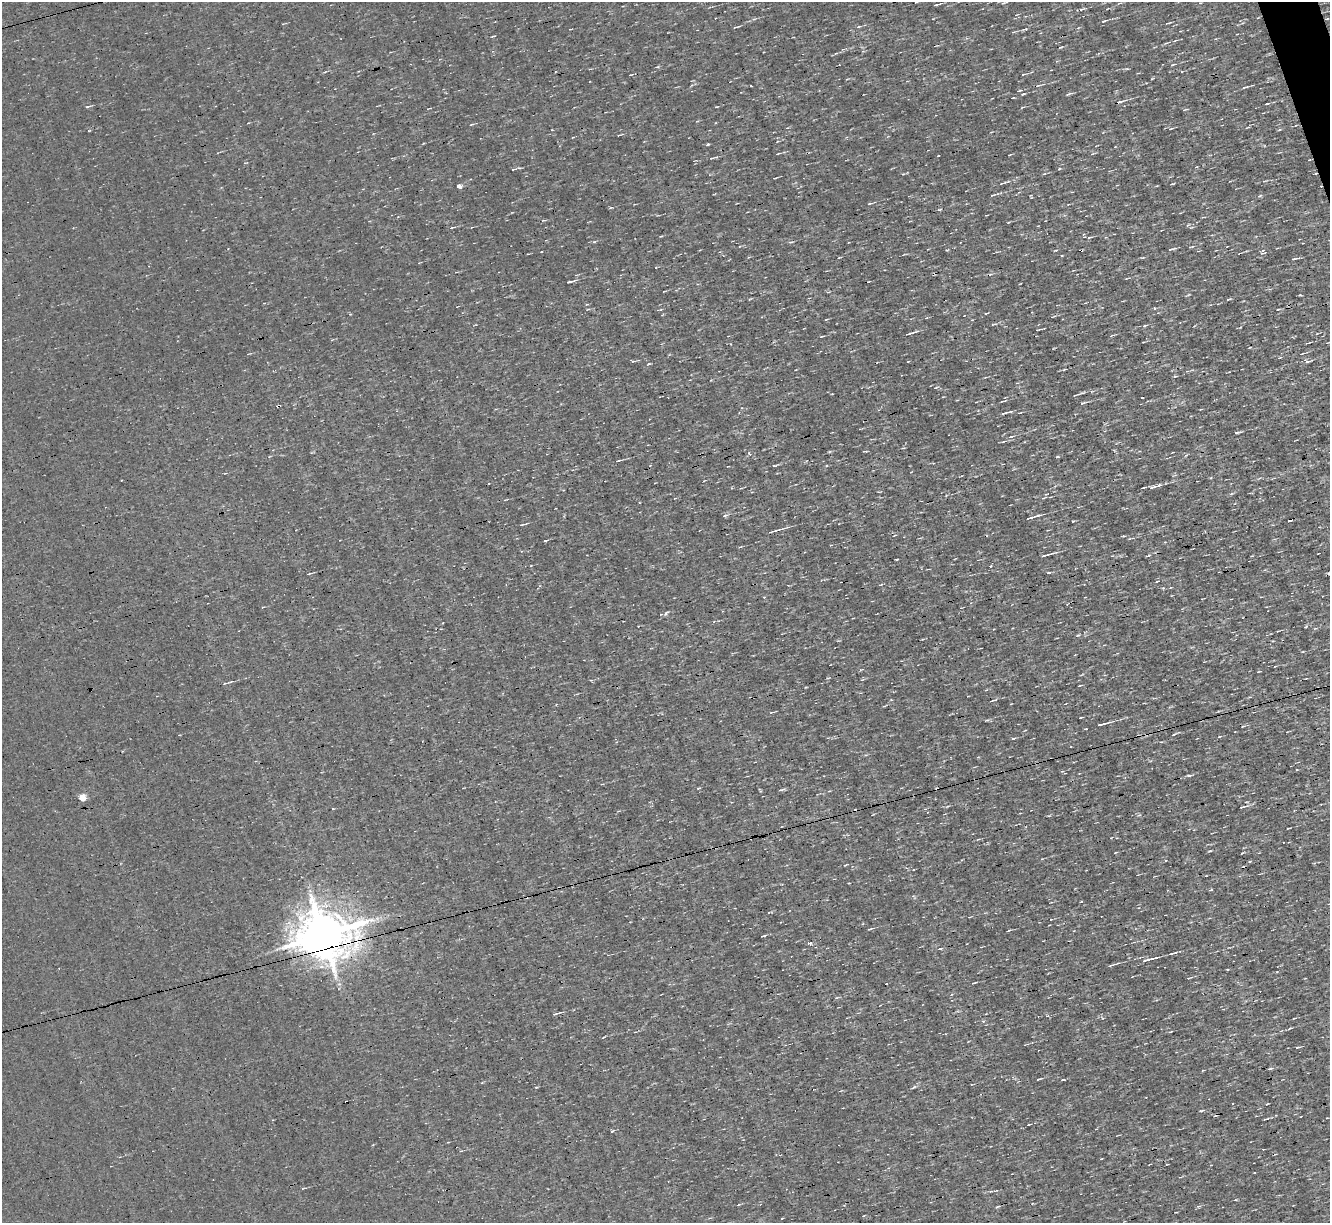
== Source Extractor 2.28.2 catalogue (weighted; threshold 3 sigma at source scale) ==
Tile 10 of 4 x 4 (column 2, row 3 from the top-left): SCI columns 1329-2656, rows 1481-2701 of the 5312 x 5277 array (HDU 1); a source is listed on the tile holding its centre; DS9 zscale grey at full resolution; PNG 1332 x 1225 px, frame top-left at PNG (2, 2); no overlay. Shown black and unused: <1% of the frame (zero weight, under 3 of 4 exposures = <1% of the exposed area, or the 3 px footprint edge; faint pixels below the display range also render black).
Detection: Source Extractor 2.28.2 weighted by HDU 2 'WHT'; one run over the whole footprint, this tile lists its part. Background 3.45e-04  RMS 0.044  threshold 0.199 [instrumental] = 3 sigma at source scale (4.5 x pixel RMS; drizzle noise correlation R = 1.50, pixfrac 1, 0.05/0.05 arcsec/px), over >= 5 px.
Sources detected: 146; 7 cosmic-ray / hot-pixel residue — not listed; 2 inside a brighter listed object's ellipse — not listed separately; the other 137 listed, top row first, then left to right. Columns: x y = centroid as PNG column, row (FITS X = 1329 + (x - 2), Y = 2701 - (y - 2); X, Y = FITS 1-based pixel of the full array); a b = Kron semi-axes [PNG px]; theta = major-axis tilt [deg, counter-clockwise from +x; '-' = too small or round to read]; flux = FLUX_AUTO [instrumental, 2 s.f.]
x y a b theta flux
1003 3 6 4 4 7
936 5 6 2 12 7.1
1081 9 7 3 14 7.5
1326 19 4 3 - 3.7
1104 21 7 3 16 7.2
1168 23 7 2 18 5.5
736 27 10 2 16 5.7
858 27 6 2 19 4.6
1025 29 8 2 9 5.6
1013 32 3 3 - 3.4
1166 43 5 3 - 5.1
836 53 5 3 - 4.6
1172 65 6 3 18 5.7
1023 74 6 2 14 4
1245 87 7 3 20 6.9
1019 90 6 3 11 4.2
1023 94 4 3 - 4.4
1069 94 8 4 17 8
1120 102 12 3 16 14
1267 104 4 2 - 7.4
87 107 5 4 - 6.7
1171 129 7 3 11 6.5
708 144 3 3 - 4.3
778 153 8 2 22 4.5
1092 154 5 3 - 5.1
711 158 6 2 5 4.4
1310 160 3 2 - 4.4
1196 167 4 2 - 3.1
513 169 5 2 - 4.7
775 178 3 2 - 3.1
1003 183 11 3 21 8.1
459 186 4 4 - 25
993 195 6 3 19 5.8
1260 196 6 4 28 5.8
869 203 6 3 10 4.8
611 208 5 3 - 4.3
543 220 6 3 20 4.7
1188 225 6 3 44 4.5
451 228 7 3 15 6.4
1089 238 5 3 - 5.4
790 242 5 4 - 6.2
1171 249 10 3 15 9.3
1056 250 4 3 - 3.4
1062 255 3 2 - 3.4
1295 259 9 3 11 8
570 282 10 2 13 12
1228 299 8 3 21 5.8
964 316 3 2 - 4
926 318 5 3 - 3.9
993 324 7 3 13 4.9
1144 326 6 3 29 5.9
1038 329 7 2 11 5.9
910 333 14 2 17 12
822 336 6 2 10 4.7
1308 343 7 2 11 4.1
1250 347 3 2 - 2.9
633 361 7 3 4 5.6
1308 361 12 5 8 14
649 364 5 3 - 4.5
1064 369 6 3 19 5.1
1175 376 5 3 - 4.3
1076 395 8 3 18 6.8
1142 398 3 2 - 4.2
1002 401 5 2 - 4.7
1083 403 6 4 18 7
1020 412 4 2 - 2.9
1004 413 11 3 15 9.6
1237 432 9 3 6 6.4
1010 437 8 4 17 9.8
1003 441 6 3 11 5.8
1185 455 4 3 - 6.1
1057 456 4 3 - 4.4
618 461 6 3 18 5.7
775 465 6 2 5 5.7
1155 486 18 4 16 22
741 488 4 3 - 3.6
1038 515 8 3 17 8
725 516 7 5 23 9.6
1030 518 7 2 17 12
522 524 10 2 7 6.6
772 531 25 3 16 17
545 541 3 3 - 15
740 547 5 3 - 3.8
1045 555 13 3 16 16
896 559 3 3 - 6.5
991 566 5 3 - 3.9
1048 572 4 3 - 5.1
309 574 7 2 12 5.2
764 597 3 3 - 3.1
666 613 7 4 49 8.7
1306 626 4 3 - 4.2
1275 666 4 2 - 3
1258 672 4 3 - 3
591 680 5 3 - 4.3
1080 685 4 2 - 3.3
995 700 6 2 4 3.6
1080 718 4 2 - 3.5
1102 724 17 3 15 20
1243 726 4 3 - 3.9
1174 734 7 3 33 5.8
1219 737 5 2 - 3.8
1013 738 6 3 10 5.8
1189 776 5 3 - 7
781 790 10 2 13 6.1
82 798 5 4 - 100
1242 807 11 3 13 12
1288 828 3 2 - 2.8
1210 851 4 2 - 4.1
1211 890 5 3 - 4.2
1081 902 3 2 - 3.2
870 929 6 3 18 6.2
323 935 15 12 4 24000
810 943 5 4 - 8.6
1171 953 5 3 - 5.5
1147 960 13 4 17 26
1112 965 10 3 11 7.1
1227 970 3 2 - 4
1189 978 7 3 16 5.1
975 983 5 2 - 3.7
556 1014 9 3 18 8.8
1047 1016 5 3 - 3.9
1294 1018 5 2 - 4.3
1289 1028 7 2 22 5.5
604 1037 4 3 - 4
1297 1047 6 3 8 5.7
1270 1069 7 3 12 5.9
1203 1070 4 2 - 3.3
1039 1079 6 2 15 5.1
914 1087 7 4 37 7.2
1201 1111 5 3 - 6.8
1028 1124 6 2 11 4.8
612 1131 4 4 - 4.4
1211 1165 2 2 - 2.8
991 1191 6 3 18 5.9
1236 1200 4 3 - 4.2
1198 1206 6 3 0 5.8
998 1207 8 2 21 5.4
Overlapping masked pixels (flux is a lower limit): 4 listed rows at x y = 1326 19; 1120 102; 1310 160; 323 935
Unlisted compact peaks at least as high as the median listed source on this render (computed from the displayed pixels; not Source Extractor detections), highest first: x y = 1300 295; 1073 521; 1078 635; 1149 555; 749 453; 594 242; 1059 169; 1242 853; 947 250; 1155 308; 829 452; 764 936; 1061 47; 1173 184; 1278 309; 658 67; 1163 588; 1189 294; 536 1087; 1152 79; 1009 930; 1063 1079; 1277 972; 941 949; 698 788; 939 210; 1250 861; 936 387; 845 865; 333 809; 1267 1104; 751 86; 987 720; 983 1021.